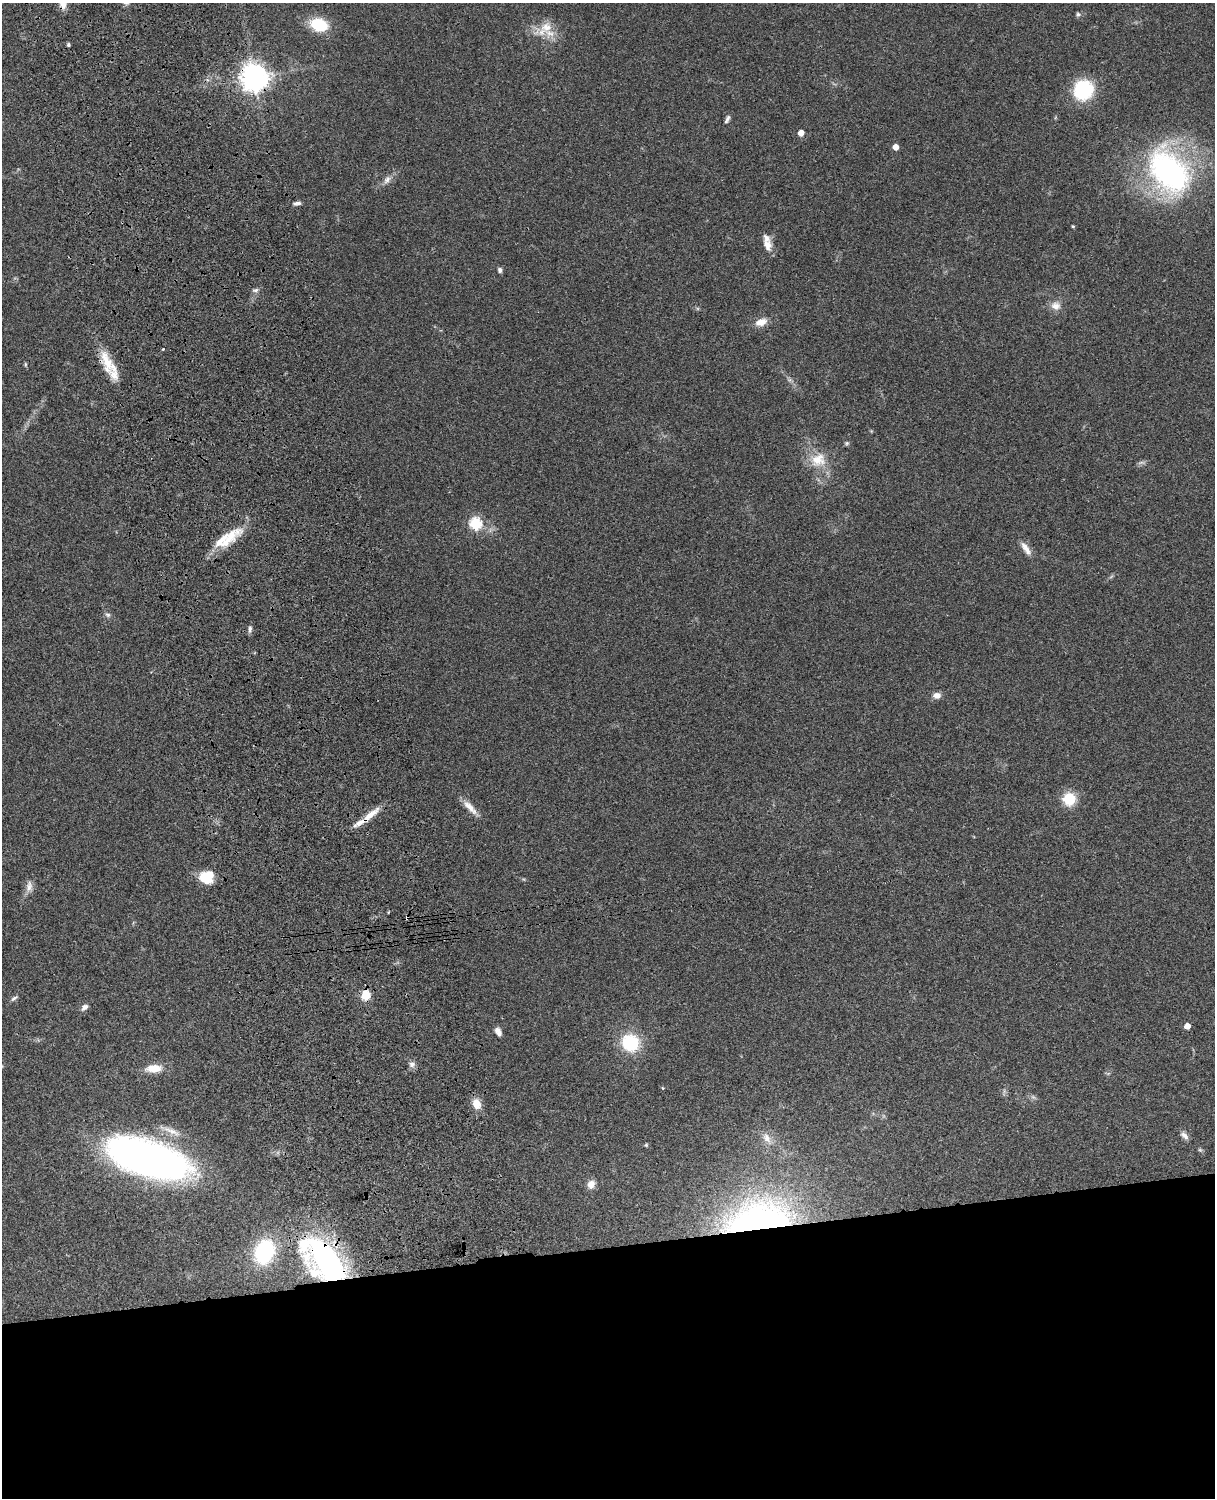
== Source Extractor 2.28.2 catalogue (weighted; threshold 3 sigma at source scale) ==
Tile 11 of 4 x 3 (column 3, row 3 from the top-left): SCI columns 2546-3758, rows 277-1772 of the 5088 x 4926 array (HDU 1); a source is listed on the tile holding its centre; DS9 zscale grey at full resolution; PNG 1217 x 1500 px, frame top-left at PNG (2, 3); no overlay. Shown black and unused: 17% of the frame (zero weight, under 3 of 4 exposures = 6% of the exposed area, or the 3 px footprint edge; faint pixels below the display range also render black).
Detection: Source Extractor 2.28.2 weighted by HDU 2 'WHT'; one run over the whole footprint, this tile lists its part. Background 0.0962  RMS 0.0062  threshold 0.0281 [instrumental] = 3 sigma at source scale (4.5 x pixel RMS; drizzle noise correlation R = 1.50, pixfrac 1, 0.05/0.05 arcsec/px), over >= 5 px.
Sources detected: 58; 2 too faint to see at this stretch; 1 cosmic-ray / hot-pixel residue — not listed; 2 inside a brighter listed object's ellipse — not listed separately; the other 53 listed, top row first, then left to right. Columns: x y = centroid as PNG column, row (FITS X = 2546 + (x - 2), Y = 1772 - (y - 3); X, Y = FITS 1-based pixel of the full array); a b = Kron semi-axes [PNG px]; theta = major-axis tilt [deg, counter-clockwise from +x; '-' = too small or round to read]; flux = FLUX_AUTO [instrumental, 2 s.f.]
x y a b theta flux
62 3 13 8 -78 7
1078 14 7 5 59 1.2
319 25 18 13 -19 22
546 27 18 16 41 12
68 45 4 3 - 1
254 77 9 9 - 670
1083 90 19 18 - 42
727 119 11 5 65 1.8
801 133 5 4 - 6
896 147 4 4 - 5.9
1169 171 50 33 -53 150
387 180 12 8 58 3.3
297 203 10 5 7 1.9
1073 226 4 3 - 0.76
767 245 16 10 -65 5.7
500 270 6 5 - 1.6
255 290 8 6 6 1.8
1056 306 14 11 -13 5
761 322 16 9 18 5.9
163 349 3 2 - 0.53
106 361 37 13 -72 17
25 364 6 4 -90 0.79
847 443 6 5 - 0.99
818 460 22 19 33 15
475 523 6 6 - 64
228 539 45 13 41 18
1026 548 21 7 -56 5.1
108 615 8 6 -15 1.6
250 629 10 5 78 1.7
937 695 9 7 3 4
1069 799 12 12 - 17
470 807 24 8 -45 6.4
370 815 31 8 41 9.6
206 877 13 11 19 19
29 886 16 9 86 4.2
366 995 11 9 80 9.7
14 998 11 5 31 1.6
84 1007 9 7 41 2.4
1187 1026 5 4 - 6.3
498 1032 11 6 -61 3
630 1043 18 17 - 30
412 1064 8 7 - 2.6
154 1068 20 9 3 9.2
476 1103 14 10 -73 7.3
171 1131 33 7 -23 7.4
1184 1136 12 6 -44 2.8
767 1138 15 9 -59 4.6
646 1145 5 5 - 0.81
148 1159 67 26 -18 450
591 1184 11 9 63 4.5
758 1219 79 39 11 200
264 1252 17 13 69 74
325 1260 44 23 -49 180
Overlapping masked pixels (flux is a lower limit): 6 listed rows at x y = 62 3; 254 77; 370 815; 366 995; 758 1219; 325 1260
Isophote crosses this tile's border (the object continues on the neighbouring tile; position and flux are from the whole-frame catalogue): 1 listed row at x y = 62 3